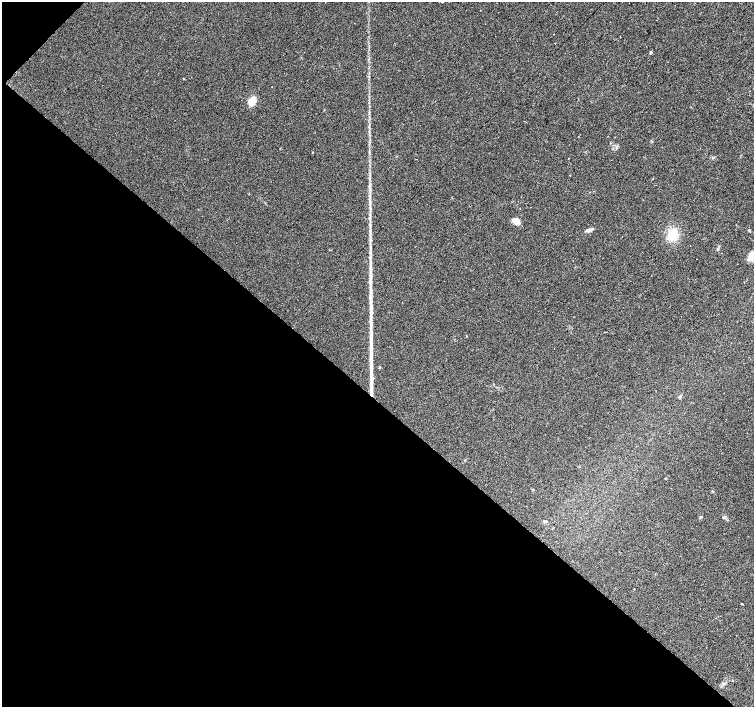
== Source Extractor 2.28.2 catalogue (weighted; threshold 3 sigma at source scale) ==
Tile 9 of 4 x 4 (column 1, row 3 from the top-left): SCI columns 4-1507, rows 1637-3045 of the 6019 x 6023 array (HDU 1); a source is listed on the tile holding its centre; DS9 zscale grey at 2 x 2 block average (1 PNG px = mean of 2 x 2 image px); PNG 756 x 709 px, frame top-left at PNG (2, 2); no overlay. Shown black and unused: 44% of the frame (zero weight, under 2 of 3 exposures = <1% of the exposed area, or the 3 px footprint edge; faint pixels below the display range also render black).
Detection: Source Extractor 2.28.2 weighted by HDU 2 'WHT'; one run over the whole footprint, this tile lists its part. Background 0.0279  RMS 0.0059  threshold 0.0267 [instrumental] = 3 sigma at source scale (4.5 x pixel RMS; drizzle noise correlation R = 1.50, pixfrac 1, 0.0396/0.0396 arcsec/px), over >= 5 px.
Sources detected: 31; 8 cosmic-ray / hot-pixel residue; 3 long thin detections or spike segments (spike, bleed or trail) — not listed; the other 20 listed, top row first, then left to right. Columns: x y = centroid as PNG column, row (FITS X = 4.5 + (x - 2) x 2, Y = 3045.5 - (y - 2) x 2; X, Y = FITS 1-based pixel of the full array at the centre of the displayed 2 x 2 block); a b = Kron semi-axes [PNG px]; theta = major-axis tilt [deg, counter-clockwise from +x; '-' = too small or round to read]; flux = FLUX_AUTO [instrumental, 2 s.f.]
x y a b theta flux
354 23 2 2 - 0.51
554 34 2 2 - 1.6
620 37 2 2 - 2.7
651 52 2 2 - 3.1
183 79 2 2 - 0.73
252 101 10 8 67 14
313 152 2 2 - 1.4
517 221 9 6 -50 8.3
589 230 8 4 10 3.9
672 235 10 9 - 28
717 249 4 3 - 1.6
751 256 11 7 52 9.9
697 259 2 2 - 0.81
372 312 6 4 78 5.9
666 478 2 2 - 2
713 491 3 2 - 0.8
701 517 3 2 - 1.1
724 517 5 3 - 1.5
545 521 5 3 - 1.5
742 604 2 2 - 0.85
Isophote crosses this tile's border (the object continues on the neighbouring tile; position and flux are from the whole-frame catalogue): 1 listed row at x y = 751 256
Diffuse or blended objects may show on this block-average render without a row.